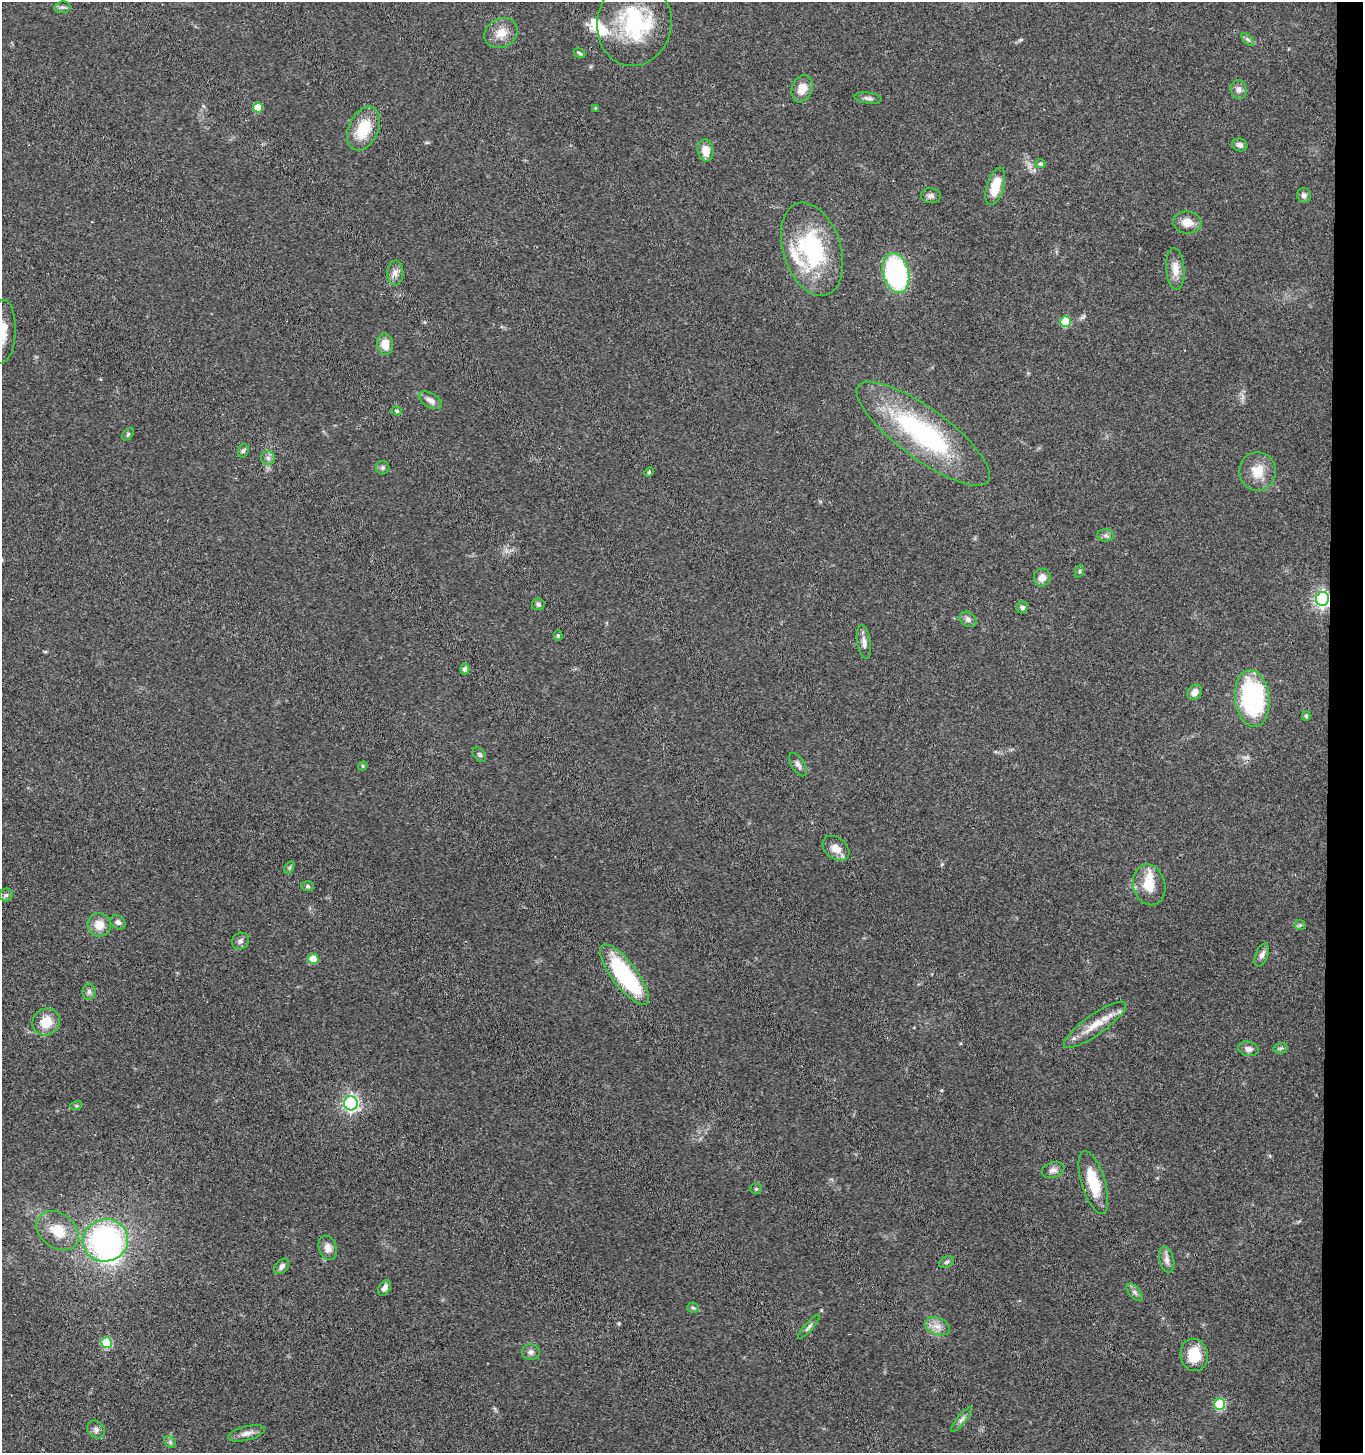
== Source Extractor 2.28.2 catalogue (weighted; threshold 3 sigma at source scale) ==
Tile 6 of 3 x 3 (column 3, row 2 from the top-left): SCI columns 2926-4286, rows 1458-2908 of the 4443 x 4369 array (HDU 1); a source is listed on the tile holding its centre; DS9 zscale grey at full resolution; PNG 1365 x 1455 px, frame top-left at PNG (2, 2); each listed source drawn as its Kron ellipse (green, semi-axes under 4 px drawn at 4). Shown black and unused: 3% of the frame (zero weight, under 3 of 4 exposures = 6% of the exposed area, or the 3 px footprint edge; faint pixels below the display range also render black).
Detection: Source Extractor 2.28.2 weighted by HDU 2 'WHT'; one run over the whole footprint, this tile lists its part. Background 0.0671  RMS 0.0053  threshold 0.024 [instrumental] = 3 sigma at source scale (4.5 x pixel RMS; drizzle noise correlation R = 1.50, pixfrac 1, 0.05/0.05 arcsec/px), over >= 5 px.
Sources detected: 97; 2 inside a brighter object's white glare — neither listed nor drawn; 4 inside a brighter listed object's ellipse — not listed separately; the other 91 listed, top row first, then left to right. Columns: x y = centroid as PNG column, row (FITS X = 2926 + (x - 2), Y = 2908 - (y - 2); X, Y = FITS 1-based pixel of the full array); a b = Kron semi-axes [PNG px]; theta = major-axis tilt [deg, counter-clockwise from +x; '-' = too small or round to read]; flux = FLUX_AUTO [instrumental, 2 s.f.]
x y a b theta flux
62 7 8 5 6 1.4
634 23 43 37 81 45
501 33 17 14 27 7.5
1248 39 7 4 -45 1.2
579 53 6 4 -28 0.85
802 89 14 10 72 7
1239 89 9 8 - 2.5
868 98 14 5 -6 1.7
258 107 5 5 - 9.1
596 108 3 3 - 0.69
363 129 23 15 65 18
1240 145 7 6 - 2
706 150 11 8 -79 6.4
1040 164 5 4 - 1.4
995 186 19 8 73 12
1304 195 7 6 - 1.8
931 196 10 7 -4 2
1187 222 14 11 -7 6.7
812 249 48 29 -72 57
1175 269 21 9 -86 6.1
395 273 12 8 89 2.9
896 273 20 13 -77 75
1066 322 5 5 - 20
2 332 32 13 88 12
385 344 11 8 -85 6.7
430 400 13 7 -29 3.2
397 411 5 4 - 0.8
128 434 7 4 54 0.89
923 434 81 25 -36 87
243 451 7 5 74 1.1
268 458 7 7 - 1.9
383 468 7 6 - 1
1257 471 19 18 - 10
649 472 5 4 - 0.72
1105 535 8 6 0 1.6
1080 571 6 4 71 0.81
1042 577 9 8 - 4.2
1322 599 7 6 - 170
538 604 6 5 - 1.3
1022 608 6 5 - 1.4
968 619 9 7 -35 2
558 635 5 4 - 0.84
864 642 17 7 -81 3.1
465 669 5 4 - 1.6
1195 692 8 6 52 3.7
1252 698 28 17 -84 80
1306 716 5 4 - 0.85
479 755 8 5 -52 1.1
798 765 13 6 -57 2.2
363 766 5 4 - 0.7
836 848 15 10 -39 5.7
289 868 7 4 59 0.87
1149 885 21 16 -76 12
308 886 6 5 - 0.89
6 895 6 6 - 1.3
118 922 8 6 -40 2
99 925 12 11 - 6.7
1300 925 5 5 - 0.95
240 941 9 8 - 1.8
1262 955 12 6 68 2.6
313 959 5 5 - 14
624 975 37 12 -53 58
89 992 8 6 87 1.5
46 1022 14 13 - 10
1095 1025 37 10 35 11
1281 1048 7 5 11 1
1248 1049 10 7 -13 2.8
351 1103 7 7 - 170
76 1106 6 4 18 0.66
1053 1170 11 7 17 2.7
1093 1183 33 12 -73 18
756 1189 5 5 - 0.66
58 1231 23 17 -37 13
105 1240 23 21 16 110
328 1248 12 8 -71 3.8
1167 1260 13 7 -77 3
947 1262 8 5 27 1.2
282 1266 9 6 46 2.1
385 1288 8 5 61 2.4
1135 1292 10 5 -48 1.7
693 1308 6 5 - 0.85
937 1326 13 8 -23 4.2
809 1327 15 4 49 1.6
106 1343 5 5 - 30
531 1352 9 7 -10 2.1
1194 1355 16 13 -79 14
1220 1404 6 5 - 33
962 1419 15 4 50 1.9
96 1430 9 8 - 2
246 1433 19 7 14 3.5
170 1442 6 5 - 1.1
Overlapping masked pixels (flux is a lower limit): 1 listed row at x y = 1322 599
Isophote crosses this tile's border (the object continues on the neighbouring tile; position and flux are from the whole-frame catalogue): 1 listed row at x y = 2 332